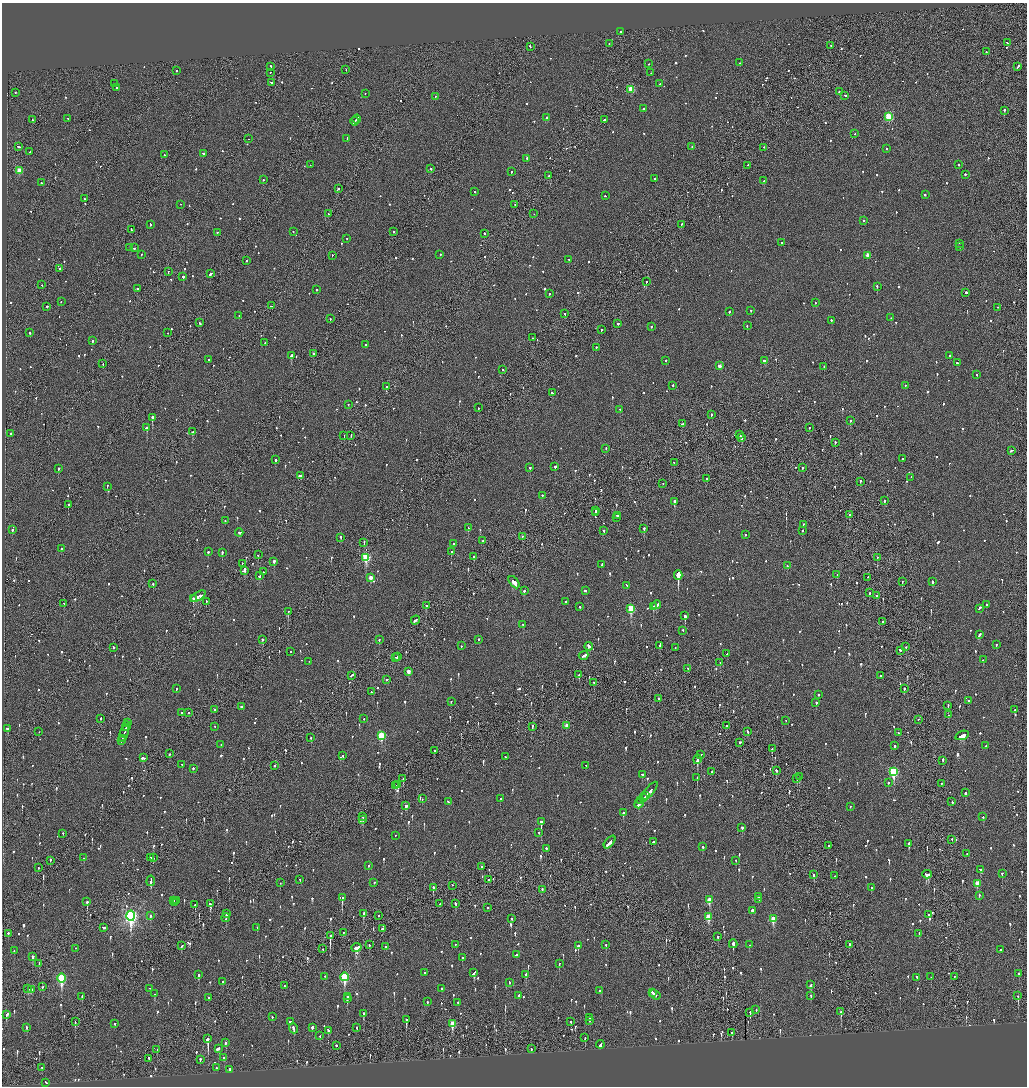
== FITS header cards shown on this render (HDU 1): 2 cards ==
NAXIS1  =                 2050
NAXIS2  =                 2168

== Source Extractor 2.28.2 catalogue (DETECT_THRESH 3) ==
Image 2050 x 2168 px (HDU 1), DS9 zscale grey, zoomed out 1/2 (1 PNG px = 2 x 2 image px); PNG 1029 x 1088 px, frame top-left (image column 2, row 2168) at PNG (2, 3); each listed source drawn as its Kron ellipse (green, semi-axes under 4 px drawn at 4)
Background -0.0852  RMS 0.068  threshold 0.204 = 3 sigma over >= 5 px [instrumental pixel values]
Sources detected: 1375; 48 cannot appear on this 1/2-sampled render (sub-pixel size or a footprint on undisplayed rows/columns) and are neither listed nor drawn; of the other 1327, the 500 brightest by FLUX_AUTO listed and drawn (827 fainter detections omitted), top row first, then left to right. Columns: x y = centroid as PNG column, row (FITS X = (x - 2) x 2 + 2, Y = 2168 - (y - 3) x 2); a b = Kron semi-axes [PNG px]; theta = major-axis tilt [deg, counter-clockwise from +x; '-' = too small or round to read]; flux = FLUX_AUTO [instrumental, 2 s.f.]
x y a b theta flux
620 32 2 2 - 190
1007 43 3 2 - 90
609 44 2 2 - 80
831 46 2 2 - 110
530 47 2 1 - 100
986 52 2 2 - 81
739 63 2 2 - 63
649 64 2 2 - 57
271 67 2 2 - 69
1018 67 3 2 - 100
346 70 2 1 - 84
176 71 2 2 - 130
270 73 2 2 - 61
651 73 2 2 - 56
271 83 2 2 - 110
115 84 2 2 - 53
660 84 2 2 - 54
117 88 2 2 - 55
631 90 3 3 - 460
839 92 2 2 - 71
15 93 2 2 - 56
365 94 2 2 - 64
845 96 2 2 - 110
435 97 2 2 - 100
643 109 2 2 - 200
1004 111 2 2 - 220
889 117 3 3 - 820
547 118 2 2 - 96
67 119 2 1 - 57
32 120 2 1 - 180
356 120 4 2 - 290
604 120 2 1 - 70
354 122 4 2 - 370
855 134 2 1 - 53
248 139 2 1 - 390
347 139 2 2 - 59
19 147 3 2 - 200
692 147 2 2 - 58
764 148 2 1 - 88
886 149 2 2 - 69
30 152 2 2 - 90
203 154 3 2 - 630
164 155 2 1 - 91
527 159 2 2 - 110
310 165 2 1 - 61
959 165 2 2 - 110
748 166 2 1 - 55
431 169 2 2 - 150
19 171 3 3 - 310
511 172 2 2 - 61
966 175 2 2 - 170
548 176 2 2 - 220
654 179 2 2 - 320
263 180 2 2 - 98
764 181 2 2 - 83
41 183 2 2 - 63
338 189 2 2 - 160
475 192 2 2 - 120
925 195 2 2 - 83
605 196 2 2 - 61
84 199 2 2 - 80
181 205 2 1 - 57
515 205 2 1 - 79
328 214 2 1 - 85
534 214 2 1 - 79
864 221 2 2 - 77
150 225 3 2 - 86
682 225 2 2 - 61
131 230 2 2 - 79
293 232 2 2 - 60
394 232 2 2 - 88
217 233 2 2 - 73
484 234 2 2 - 95
347 239 2 2 - 57
782 243 2 2 - 52
959 244 2 1 - 260
960 247 2 2 - 58
130 248 2 2 - 60
135 248 2 2 - 96
141 255 2 2 - 60
440 255 2 2 - 290
332 256 2 2 - 54
868 256 3 3 - 200
569 260 3 2 - 100
246 261 2 2 - 95
60 269 2 2 - 290
168 272 2 2 - 53
211 274 3 2 - 270
183 277 2 2 - 520
646 282 2 2 - 270
42 285 2 1 - 71
877 287 2 2 - 170
137 289 2 2 - 210
317 290 2 2 - 96
966 293 2 2 - 230
549 294 2 2 - 110
61 302 2 1 - 56
815 303 2 2 - 58
271 306 2 2 - 99
47 307 2 2 - 270
998 308 2 2 - 56
751 311 2 2 - 63
729 312 2 2 - 190
565 314 2 2 - 87
239 316 2 2 - 55
891 318 2 2 - 62
330 319 2 1 - 71
831 321 2 2 - 140
200 323 3 2 - 130
618 324 2 2 - 420
747 326 2 2 - 55
651 327 2 2 - 63
602 330 2 2 - 90
30 333 2 2 - 110
168 333 2 2 - 78
532 338 2 2 - 76
93 341 2 2 - 430
265 343 2 2 - 140
365 345 2 2 - 86
596 348 2 2 - 58
313 354 2 2 - 120
291 356 3 2 - 590
950 356 2 2 - 130
208 360 2 2 - 63
666 361 2 2 - 85
765 361 3 2 - 120
957 363 2 2 - 180
103 364 2 1 - 77
719 366 2 2 - 120
824 367 2 2 - 100
502 370 2 2 - 59
977 375 2 2 - 60
673 386 2 2 - 88
905 386 2 2 - 88
387 387 2 1 - 660
552 393 3 2 - 84
348 405 2 2 - 52
478 408 2 2 - 67
620 410 2 2 - 75
711 415 3 2 - 100
152 418 2 2 - 1800
850 421 2 2 - 77
682 424 3 2 - 120
147 428 2 2 - 700
809 428 2 2 - 150
193 432 2 2 - 310
10 434 2 2 - 71
740 435 3 1 - 130
344 436 2 1 - 63
351 436 2 1 - 82
741 438 3 2 - 110
835 443 2 2 - 89
606 449 2 2 - 67
1012 451 4 2 - 140
902 459 2 2 - 78
275 460 2 2 - 160
674 463 2 2 - 62
555 467 2 2 - 140
530 468 2 2 - 100
803 468 2 2 - 350
58 469 2 2 - 330
300 476 3 2 - 240
911 478 2 2 - 61
706 479 2 2 - 82
860 482 2 2 - 82
663 484 2 2 - 90
107 487 3 2 - 100
542 496 2 2 - 98
884 501 2 2 - 95
674 502 2 2 - 2100
68 505 2 1 - 430
596 511 2 2 - 85
596 512 2 1 - 110
850 515 3 1 - 150
617 516 2 2 - 210
617 518 2 1 - 320
225 521 2 2 - 55
803 525 2 2 - 65
468 528 3 2 - 110
644 529 2 2 - 240
12 530 2 2 - 150
604 531 2 2 - 110
802 531 2 2 - 75
239 533 4 2 - 180
745 535 2 2 - 110
522 537 2 2 - 57
341 538 2 2 - 120
482 541 2 2 - 58
364 543 3 1 - 340
454 544 2 2 - 120
61 549 2 2 - 68
208 552 2 2 - 130
451 552 2 2 - 57
222 553 2 2 - 140
258 555 2 2 - 78
474 557 2 2 - 380
366 558 3 3 - 940
877 558 2 2 - 96
274 562 2 2 - 900
242 564 2 1 - 83
602 565 2 2 - 92
787 566 2 2 - 53
245 571 4 2 - 270
263 572 2 2 - 110
678 575 5 2 - 28000
837 575 2 2 - 58
259 576 3 2 - 230
371 578 3 2 - 140
868 578 2 2 - 63
902 582 2 1 - 150
932 582 2 2 - 140
514 583 7 3 -50 540
153 584 2 2 - 76
627 586 3 2 - 98
524 591 2 2 - 97
585 591 2 2 - 160
869 593 2 2 - 71
876 596 2 2 - 100
198 597 8 2 31 450
193 599 3 2 - 270
206 602 2 2 - 87
565 602 2 2 - 91
64 604 2 2 - 58
657 605 4 2 - 230
987 605 2 1 - 130
426 606 2 2 - 250
580 607 2 2 - 210
653 607 3 2 - 160
631 609 4 3 - 870
979 609 4 2 - 160
288 612 2 2 - 210
685 616 2 2 - 450
415 620 5 2 - 210
882 622 2 1 - 62
523 625 2 2 - 92
683 631 2 2 - 99
979 635 3 2 - 140
262 640 2 2 - 88
379 640 2 2 - 93
479 640 2 1 - 93
996 645 2 2 - 74
461 646 2 2 - 130
659 646 2 2 - 91
589 647 4 2 - 250
906 647 2 2 - 63
114 648 2 2 - 160
675 648 2 2 - 68
900 651 2 2 - 410
291 652 2 2 - 70
727 654 2 2 - 77
583 656 5 2 - 160
398 657 2 2 - 100
396 658 2 2 - 64
983 660 2 2 - 110
309 662 2 2 - 59
720 663 2 2 - 260
688 669 2 2 - 58
408 672 3 2 - 140
579 675 2 2 - 120
352 676 4 2 - 130
881 676 2 2 - 59
387 680 2 2 - 79
594 683 2 2 - 100
177 689 2 2 - 100
904 689 2 2 - 140
371 692 2 2 - 95
818 695 2 2 - 64
658 699 2 2 - 150
968 701 2 1 - 110
451 702 2 2 - 64
816 703 2 2 - 180
948 706 3 2 - 130
241 707 2 2 - 200
215 710 2 2 - 100
1014 710 2 2 - 150
182 713 2 2 - 60
188 713 2 2 - 130
948 715 2 2 - 63
101 719 2 2 - 120
364 719 2 1 - 56
918 720 2 2 - 70
786 721 2 1 - 69
128 723 3 2 - 200
566 726 3 2 - 89
727 726 2 2 - 57
127 727 5 1 - 210
215 727 2 2 - 58
532 727 3 2 - 67
7 729 3 2 - 140
39 732 2 1 - 55
748 732 3 2 - 160
124 733 9 2 71 360
898 733 2 2 - 93
381 736 4 3 - 780
962 736 7 3 19 440
311 738 2 2 - 53
122 739 2 2 - 84
121 741 3 2 - 150
740 743 3 2 - 140
221 745 2 2 - 73
894 746 2 2 - 280
986 746 3 2 - 63
772 749 3 2 - 72
434 751 2 2 - 60
169 754 2 1 - 100
701 755 2 1 - 110
343 756 2 2 - 54
505 757 2 2 - 61
143 758 4 2 - 230
698 760 5 2 - 250
943 761 3 1 - 140
182 765 2 2 - 79
275 766 2 2 - 84
586 766 2 1 - 120
193 769 2 2 - 98
776 771 2 2 - 200
712 772 3 2 - 180
893 772 4 3 - 1200
642 775 2 2 - 57
799 777 2 2 - 160
697 778 2 1 - 150
403 779 3 1 - 150
797 779 2 2 - 300
888 783 2 2 - 63
941 784 2 2 - 90
397 785 2 2 - 100
396 786 3 2 - 190
649 792 12 2 51 360
965 793 2 2 - 200
645 796 2 1 - 95
643 798 4 1 - 210
422 799 2 1 - 76
500 799 2 2 - 100
641 801 3 2 - 150
448 802 3 2 - 110
952 802 2 2 - 91
639 804 5 2 - 230
406 806 3 2 - 160
850 807 2 2 - 56
623 813 2 2 - 240
363 817 2 2 - 96
983 817 2 2 - 78
362 820 4 3 - 150
541 822 4 2 - 940
742 828 2 2 - 190
539 833 2 2 - 65
63 834 2 1 - 76
395 836 2 1 - 72
952 840 2 2 - 59
653 842 2 2 - 110
610 843 7 2 49 400
909 844 3 2 - 230
828 846 2 2 - 75
703 847 3 2 - 67
546 849 2 2 - 110
967 854 2 2 - 79
84 858 2 2 - 88
151 858 2 1 - 89
153 858 3 2 - 110
50 861 2 2 - 94
736 861 2 2 - 74
368 866 2 2 - 57
482 867 2 1 - 74
38 868 2 2 - 58
981 870 3 2 - 110
1002 874 2 2 - 95
814 875 2 2 - 190
927 875 5 3 - 440
835 876 2 2 - 140
300 880 2 2 - 68
489 880 2 1 - 240
151 881 5 2 - 810
280 883 2 1 - 57
374 883 2 2 - 66
977 884 3 2 - 190
452 886 2 1 - 100
433 888 2 2 - 210
871 888 2 2 - 66
542 890 2 2 - 79
979 896 3 2 - 61
758 897 3 2 - 160
342 898 3 2 - 370
709 900 4 3 - 290
759 900 3 2 - 140
173 901 2 1 - 76
177 901 2 2 - 150
87 902 2 2 - 220
174 902 2 2 - 92
210 904 3 2 - 130
440 904 2 2 - 85
455 904 3 2 - 100
195 905 2 2 - 57
487 908 2 2 - 66
752 911 3 2 - 250
226 914 3 2 - 120
364 914 4 2 - 170
929 915 2 2 - 150
131 916 5 4 - 3900
150 916 3 2 - 130
378 916 2 2 - 63
708 917 4 3 - 390
226 918 4 2 - 150
512 919 2 2 - 53
773 919 4 3 - 350
104 928 3 2 - 92
257 928 2 2 - 180
383 929 2 2 - 70
343 933 2 2 - 73
8 934 2 2 - 140
919 934 2 1 - 140
330 936 3 2 - 1100
718 937 2 2 - 120
733 944 4 2 - 440
369 945 2 2 - 98
455 945 2 2 - 63
606 945 2 2 - 78
749 945 2 2 - 69
849 945 2 2 - 190
182 946 3 2 - 180
578 946 3 2 - 120
386 947 2 2 - 120
357 948 5 3 - 660
76 949 3 2 - 56
323 949 2 1 - 65
1000 950 2 2 - 55
14 951 2 2 - 88
516 955 2 2 - 88
33 957 3 2 - 1200
462 958 2 2 - 79
39 964 4 2 - 170
559 964 2 2 - 93
425 973 3 2 - 210
474 973 4 2 - 250
1019 974 2 2 - 410
199 975 3 2 - 100
526 975 3 2 - 130
325 977 2 2 - 52
344 977 4 3 - 1100
931 977 2 2 - 54
954 977 2 2 - 54
917 978 2 2 - 110
61 979 5 3 - 1300
223 982 2 2 - 150
509 983 2 2 - 180
811 985 3 2 - 230
284 986 2 1 - 55
42 987 3 2 - 92
28 989 2 2 - 160
150 989 2 1 - 81
442 989 3 2 - 79
31 990 4 2 - 160
600 991 3 2 - 58
652 993 3 1 - 120
154 994 3 2 - 120
655 995 6 2 -35 300
519 996 3 2 - 63
811 996 2 2 - 54
1018 996 3 1 - 240
82 997 3 2 - 67
348 997 2 2 - 70
209 998 3 2 - 94
347 999 2 2 - 250
428 1002 2 2 - 79
458 1003 2 2 - 150
756 1010 2 2 - 55
750 1012 3 2 - 140
841 1012 3 2 - 270
364 1014 3 2 - 380
7 1015 3 3 - 130
272 1017 2 2 - 60
590 1018 2 2 - 250
406 1020 4 2 - 330
590 1021 2 1 - 83
75 1022 3 2 - 96
290 1022 2 2 - 120
571 1022 2 2 - 64
115 1024 2 2 - 55
452 1024 4 3 - 360
26 1028 3 2 - 72
312 1028 2 2 - 330
357 1028 3 2 - 72
293 1029 5 2 - 170
328 1031 4 2 - 97
732 1033 2 2 - 250
320 1036 2 2 - 61
585 1038 2 2 - 87
208 1039 4 2 - 1300
226 1043 3 2 - 82
600 1045 4 2 - 400
336 1046 2 2 - 210
218 1049 3 2 - 600
531 1049 2 2 - 86
157 1050 2 1 - 67
224 1058 2 2 - 120
149 1059 3 1 - 110
200 1060 2 2 - 220
42 1068 2 2 - 54
217 1068 2 2 - 67
230 1070 3 2 - 200
46 1083 3 2 - 65
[827 fainter detections neither listed nor drawn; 48 sub-pixel or undisplayed-footprint detections neither listed nor drawn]